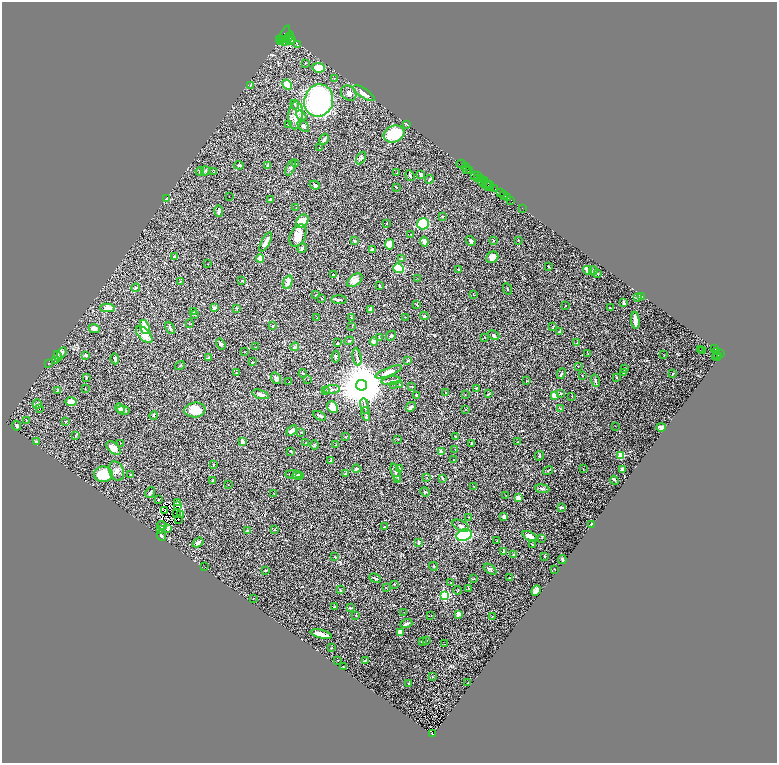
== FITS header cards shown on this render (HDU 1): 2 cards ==
NAXIS1  =                 1549
NAXIS2  =                 1521

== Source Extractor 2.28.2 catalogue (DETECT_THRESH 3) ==
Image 1549 x 1521 px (HDU 1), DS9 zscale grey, zoomed out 1/2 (1 PNG px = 2 x 2 image px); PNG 779 x 765 px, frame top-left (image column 1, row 1521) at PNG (2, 2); each listed source drawn as its Kron ellipse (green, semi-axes under 4 px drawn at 4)
Background 0.624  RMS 0.022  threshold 0.0647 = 3 sigma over >= 5 px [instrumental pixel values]
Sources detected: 393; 61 cannot appear on this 1/2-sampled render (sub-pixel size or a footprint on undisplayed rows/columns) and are neither listed nor drawn; the other 332 listed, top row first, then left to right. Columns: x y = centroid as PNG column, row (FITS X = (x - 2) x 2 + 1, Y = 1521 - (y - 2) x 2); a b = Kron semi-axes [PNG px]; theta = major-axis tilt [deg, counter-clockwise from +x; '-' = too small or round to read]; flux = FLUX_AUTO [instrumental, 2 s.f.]
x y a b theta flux
284 35 11 4 61 7400
288 37 6 2 49 5100
290 39 5 4 - 6500
279 40 3 2 - 1500
283 40 3 1 - 1800
292 40 3 2 - 3300
284 41 4 2 - 2700
298 45 2 2 - 1.7
305 63 3 2 - 1.8
318 68 6 4 -7 48
334 78 2 2 - 3.4
250 85 4 3 - 3.4
287 85 5 4 - 46
349 93 8 7 - 20
364 93 12 4 -33 20
319 100 16 14 72 960
295 105 5 3 - 4
295 115 14 7 85 46
301 116 6 3 -38 7.1
288 124 3 3 - 4.6
407 124 3 2 - 2.9
303 126 7 4 -45 12
394 134 10 8 20 190
324 139 6 3 60 8.7
319 148 3 1 - 1
361 158 7 3 61 7.3
296 163 3 2 - 3.7
461 164 4 2 - 110
239 165 5 3 - 5.2
268 166 4 3 - 5.1
465 166 3 2 - 550
291 167 8 4 64 10
467 169 2 2 - 700
470 170 3 2 - 860
200 171 4 2 - 3.5
205 171 4 3 - 6.7
214 172 4 3 - 2.8
397 173 2 1 - 1.8
410 175 6 2 -72 4.9
421 175 3 2 - 9.1
475 176 3 2 - 520
477 176 2 2 - 240
478 178 3 2 - 860
430 179 4 2 - 5.2
481 179 2 2 - 550
484 181 3 1 - 400
482 182 6 2 -56 200
488 184 3 2 - 380
315 185 5 3 - 6.1
490 185 2 1 - 480
488 186 6 2 -18 250
396 187 2 1 - 1.8
495 189 3 2 - 1500
500 193 3 2 - 53
504 195 4 2 - 120
229 196 2 1 - 3.2
507 198 3 2 - 1300
166 199 2 2 - 31
271 200 3 2 - 6.6
511 200 2 2 - 170
296 208 2 1 - 1.1
523 209 3 1 - 12
219 211 6 4 -82 8.6
443 216 2 2 - 1.2
302 221 7 5 51 48
386 223 2 2 - 1.7
423 224 6 5 - 120
298 235 12 7 63 44
411 235 2 1 - 3.2
493 240 3 2 - 1.5
518 240 2 2 - 2
355 241 3 3 - 5
424 241 5 3 - 14
471 241 5 3 - 9.1
266 242 11 3 62 41
389 244 5 4 - 43
302 248 5 3 - 5
372 249 3 3 - 7.2
174 257 4 3 - 9
492 257 6 5 - 28
260 258 4 3 - 26
401 258 2 2 - 2.8
208 264 2 1 - 1.2
548 266 2 2 - 2.8
399 268 5 4 - 150
458 270 3 2 - 3.3
587 270 4 3 - 22
593 271 4 3 - 9.9
334 274 2 1 - 1.9
598 274 4 3 - 3.5
417 278 2 1 - 2.6
355 280 9 5 40 23
180 281 2 2 - 1.7
241 281 4 2 - 3
288 282 7 4 69 16
379 286 3 2 - 1.9
136 288 4 3 - 6.4
508 289 6 1 -64 2.3
316 295 3 2 - 3.5
473 295 2 2 - 2.9
638 297 4 3 - 4.5
642 297 4 3 - 6.7
322 298 2 2 - 1.5
339 300 8 3 -2 8.5
624 303 3 3 - 3.3
417 304 2 2 - 1.9
565 305 2 1 - 0.86
107 308 7 4 1 25
215 308 3 2 - 17
236 308 2 2 - 6.3
610 308 3 2 - 2.5
370 310 2 2 - 45
193 311 3 2 - 3.2
195 315 2 2 - 2
424 316 4 3 - 5.1
405 317 2 2 - 1.4
317 318 2 2 - 2.7
352 318 2 2 - 2.1
635 320 9 3 -83 28
189 324 3 2 - 1.8
273 326 3 2 - 3.9
553 326 3 2 - 1.6
145 327 7 4 -72 67
352 327 2 2 - 1.4
94 328 5 4 - 21
170 328 6 3 -62 8.4
559 332 4 2 - 4.2
144 334 10 5 -46 41
494 335 6 3 -27 6.3
391 336 5 3 - 4.8
379 338 3 2 - 2.1
485 338 2 2 - 2.2
349 341 5 2 - 3
374 341 4 3 - 12
337 343 2 2 - 2.5
577 343 2 2 - 4.7
221 344 6 3 -58 6.2
256 347 2 2 - 1.4
295 347 4 3 - 7.7
715 349 3 2 - 260
700 350 2 1 - 4.5
703 351 2 1 - 1300
245 352 2 1 - 3.3
717 352 3 2 - 160
62 353 6 4 59 7.4
588 354 2 1 - 1.1
720 354 3 2 - 990
86 355 3 2 - 6.4
664 355 2 2 - 1.2
717 355 4 2 - 460
57 356 5 3 - 12
717 356 5 3 - 550
209 357 4 3 - 4.5
336 357 6 4 -86 4.5
357 357 9 2 -80 7.6
115 359 5 3 - 8.4
56 360 3 3 - 3.9
408 361 4 3 - 4.4
252 362 2 2 - 2.5
48 363 2 2 - 2.1
180 365 5 2 - 2.8
578 366 2 2 - 1.5
624 368 3 2 - 4.9
389 372 14 4 21 33
624 372 2 2 - 2.7
237 373 4 2 - 2.3
303 373 4 2 - 3.4
561 374 5 2 - 3.4
673 374 2 2 - 2.6
582 376 2 1 - 1.4
86 377 3 2 - 4.1
276 378 6 4 -55 11
617 378 2 1 - 2.8
308 379 2 1 - 1.6
391 381 9 2 7 7
526 381 3 2 - 2.2
595 381 6 3 -75 4.4
289 382 2 1 - 2.6
399 384 3 3 - 2.2
361 385 5 5 - 28000
394 385 2 2 - 1.3
411 386 4 2 - 1.7
85 388 2 2 - 1.5
476 388 3 2 - 2.9
332 389 8 2 6 7
57 390 3 2 - 3
326 391 3 2 - 3
446 393 2 2 - 1.7
489 393 3 2 - 2.3
261 394 9 3 -18 18
560 394 3 3 - 3.4
416 395 2 2 - 5.3
465 395 3 1 - 1.5
555 395 4 3 - 42
572 396 2 2 - 1.2
71 401 6 4 0 32
37 404 5 4 - 8.5
365 406 8 2 -80 9
333 407 6 5 - 53
411 407 5 3 - 8.8
120 408 5 4 - 8.2
40 409 2 1 - 25
560 409 3 2 - 2.1
123 410 7 4 -10 8.2
195 410 10 7 5 76
465 410 2 2 - 1.3
366 414 7 2 -78 4.7
154 415 4 2 - 3.3
320 416 7 3 -25 7.1
26 420 2 1 - 1.5
66 421 3 2 - 2
17 426 5 3 - 8.5
615 426 2 1 - 1.1
661 427 5 3 - 13
292 430 6 3 42 16
301 432 3 2 - 2.3
75 436 3 2 - 1.5
455 436 2 2 - 3.7
345 437 3 2 - 1.8
397 439 2 2 - 1.5
37 442 4 2 - 4
242 442 4 3 - 15
518 442 2 2 - 2.7
120 443 2 1 - 1.3
306 443 2 2 - 1.5
471 443 3 2 - 3.4
314 445 5 2 - 2.2
336 445 4 2 - 4.9
113 448 8 5 -41 26
455 449 2 1 - 1.1
291 451 2 2 - 4.4
441 451 4 3 - 5.2
539 456 5 3 - 5.5
621 456 2 2 - 110
331 460 2 2 - 4.9
454 460 2 2 - 3.4
214 464 2 2 - 4
356 469 4 2 - 7.1
399 469 3 2 - 6.3
583 469 3 2 - 2.3
622 469 2 2 - 31
116 471 10 7 -66 20
548 471 5 2 - 3.1
396 473 9 3 -71 7.5
103 474 9 7 3 140
131 474 2 2 - 3
345 474 4 2 - 7.6
293 475 8 3 -2 5.9
297 475 5 3 - 5.9
300 476 4 3 - 4.6
427 478 2 2 - 1.2
443 478 4 3 - 3.2
398 479 4 2 - 3
213 480 2 2 - 4.6
614 480 4 3 - 3.9
228 485 2 2 - 2.5
473 486 2 2 - 1.3
542 489 7 3 -7 6
150 492 6 3 53 5.7
425 492 5 3 - 4.6
274 493 3 2 - 2.2
506 496 2 1 - 1
518 498 3 2 - 45
159 500 2 2 - 2.8
178 503 3 2 - 3
177 506 2 1 - 1.6
561 507 3 2 - 7.3
165 511 3 1 - 0.96
177 513 2 1 - 2.1
181 514 2 2 - 2.4
504 516 3 3 - 16
469 517 3 2 - 1.6
178 520 3 2 - 2.6
162 525 4 4 - 5.3
591 525 3 2 - 1.6
461 526 9 5 -27 12
384 527 2 2 - 5.3
168 528 4 3 - 4.2
161 529 2 2 - 8
274 530 3 3 - 2.4
248 531 2 2 - 17
464 535 8 6 18 340
161 536 6 3 -67 4.1
530 536 8 3 -25 20
541 538 2 2 - 1.3
497 541 2 1 - 1.1
419 542 3 2 - 8.2
198 543 6 3 36 11
532 544 3 2 - 1.8
504 552 3 2 - 15
514 554 3 3 - 2.4
545 556 3 2 - 3.1
335 557 2 2 - 3.8
562 559 4 3 - 5.8
433 566 4 2 - 2.1
205 567 2 1 - 0.91
490 569 7 4 -35 6.2
555 569 2 1 - 1.6
266 570 4 2 - 2.3
509 577 2 2 - 3.8
375 578 6 2 -22 3.9
474 579 3 2 - 1.4
451 582 3 1 - 1.1
394 584 3 2 - 1.5
386 587 2 2 - 1.4
468 588 2 2 - 1.7
340 590 4 2 - 2.5
458 590 4 3 - 3.5
536 591 5 3 - 17
445 595 3 3 - 500
253 598 2 1 - 3.1
335 607 3 2 - 3.3
350 608 3 2 - 3.3
404 612 2 1 - 0.95
458 614 4 3 - 11
356 615 2 1 - 1.6
431 616 2 2 - 1.6
493 616 2 1 - 1.2
406 624 6 2 19 12
400 632 4 4 - 43
321 634 11 3 -14 37
427 640 2 2 - 2.8
422 642 3 2 - 3.7
444 644 2 1 - 56
331 648 3 2 - 1.2
338 660 2 1 - 1
365 661 4 2 - 3.3
343 667 2 2 - 4.4
432 677 3 2 - 1.6
468 683 2 1 - 1
409 684 3 2 - 3
432 734 3 2 - 64
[61 sub-pixel or undisplayed-footprint detections neither listed nor drawn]